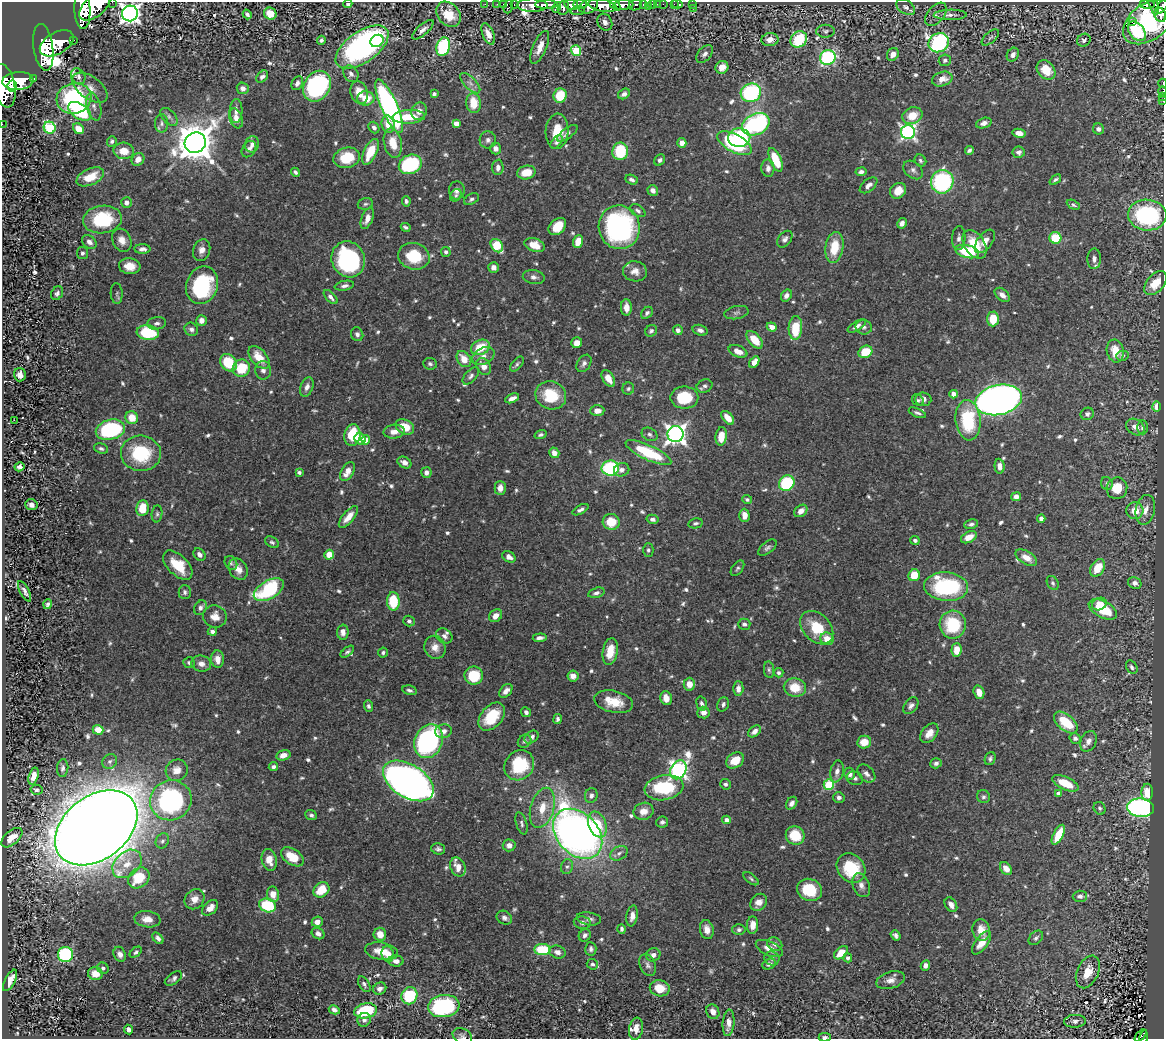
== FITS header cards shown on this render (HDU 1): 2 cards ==
NAXIS1  =                 1162
NAXIS2  =                 1037

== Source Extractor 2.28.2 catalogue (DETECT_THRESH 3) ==
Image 1162 x 1037 px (HDU 1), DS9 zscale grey, 1 PNG px = 1 image px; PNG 1166 x 1041 px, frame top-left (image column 1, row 1037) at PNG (2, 2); each listed source drawn as its Kron ellipse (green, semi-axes under 4 px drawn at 4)
Background 0.449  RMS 0.01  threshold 0.0307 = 3 sigma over >= 5 px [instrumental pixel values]
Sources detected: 759; of the 759, the 500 brightest by FLUX_AUTO listed and drawn (259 fainter detections omitted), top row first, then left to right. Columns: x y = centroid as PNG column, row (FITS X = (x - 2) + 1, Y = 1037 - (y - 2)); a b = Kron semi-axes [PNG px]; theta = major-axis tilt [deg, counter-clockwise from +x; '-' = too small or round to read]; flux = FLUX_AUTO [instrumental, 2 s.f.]
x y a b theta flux
112 2 2 2 - 15
348 4 4 4 - 1.6
485 4 2 2 - 3.2
497 4 2 2 - 4
503 4 2 2 - 4.3
514 4 3 2 - 11
580 4 7 3 0 120
643 4 3 3 - 48
653 4 3 3 - 17
657 4 2 2 - 2.7
663 4 2 2 - 3.8
674 4 2 2 - 2.9
677 4 5 3 - 4.3
692 4 2 2 - 3.3
532 5 15 6 0 490
547 5 11 4 1 390
571 5 7 5 -13 180
615 5 6 4 -47 220
623 5 10 5 2 360
635 5 7 5 24 85
1147 5 8 3 2 59
95 6 18 10 40 1600
589 6 10 7 23 330
602 6 14 6 -10 800
648 6 2 2 - 3.9
1154 6 9 4 -67 87
1162 6 8 4 57 150
508 7 7 4 72 31
556 7 5 3 - 42
906 7 10 6 -34 2.6
563 8 7 5 75 110
693 8 3 2 - 2.2
82 10 19 8 -88 1400
578 11 7 3 8 70
130 13 8 7 - 410
247 14 5 3 - 2
270 14 6 6 - 11
449 14 14 10 -48 17
936 14 13 8 51 3.2
950 15 16 5 1 3.5
1160 15 7 5 -69 220
605 22 9 7 -62 3.3
1132 22 2 2 - 1000
1148 22 28 18 37 180
423 30 13 5 41 3
826 31 9 6 0 2.1
1137 31 11 7 -50 41
488 34 11 5 -67 5.5
990 37 10 5 41 1.6
799 39 9 7 38 36
73 40 3 3 - 33
321 40 4 4 - 2
770 40 8 6 9 5.5
1084 40 7 6 - 2.2
377 41 7 5 37 15
57 43 18 10 30 1900
939 43 10 9 - 130
43 47 23 9 -82 2000
362 47 30 15 36 200
443 47 9 6 75 71
540 47 17 7 67 7.9
576 51 5 5 - 39
705 54 10 6 49 3
893 54 7 5 58 5.4
1013 55 7 5 58 2.8
828 58 8 7 - 110
945 60 6 5 - 2
722 67 6 6 - 6.7
1046 70 11 8 -47 15
351 74 9 7 -58 2.7
78 76 8 7 - 2.9
262 77 7 5 47 2.3
34 78 3 3 - 53
942 79 10 7 18 6.7
18 81 15 9 4 2000
297 83 7 5 64 2.6
470 83 13 6 -46 3.7
1163 83 5 2 - 43
4 86 22 10 -79 2400
12 86 5 4 - 490
317 86 16 13 59 130
90 88 20 11 -36 7.6
243 88 6 5 - 3.1
1163 91 5 2 - 13
359 93 12 8 -71 8.4
751 93 10 9 - 93
434 94 4 3 - 1.8
624 94 6 5 - 3
560 96 7 6 - 22
1163 97 3 2 - 6.7
74 98 18 15 16 89
366 98 8 7 - 11
1163 100 3 2 - 6.7
474 103 10 7 -84 17
389 106 29 8 -66 210
94 107 14 7 -75 4
80 111 13 7 -33 52
236 111 12 6 88 3.9
419 111 9 7 60 4.7
912 116 10 8 25 12
169 117 10 6 -47 2.4
409 117 16 7 3 17
236 118 10 6 -72 5.7
161 123 9 6 -90 2
456 123 4 4 - 5.2
984 123 8 5 18 3.6
2 124 2 2 - 3.9
388 124 9 6 -76 9.1
756 124 14 10 25 130
50 128 6 5 - 68
374 128 6 5 - 2.5
78 129 6 5 - 8.8
1098 129 6 5 - 2.5
557 131 18 11 86 14
908 132 7 7 - 200
567 133 12 5 36 2.9
1019 133 6 4 -12 5.5
739 138 11 9 2 73
488 140 8 8 - 2.8
112 141 5 5 - 1.7
556 142 8 4 49 1.7
195 143 11 10 - 2000
393 143 15 9 -78 13
682 143 5 4 - 4.8
734 143 19 9 -29 65
252 144 8 7 - 3.5
496 148 6 5 - 3
249 149 9 6 55 3.2
969 150 4 3 - 2
124 151 10 8 -4 9.8
620 151 9 8 - 30
370 152 14 6 65 17
1019 152 6 5 - 2.7
347 158 13 10 14 24
138 159 7 6 - 6
660 160 6 5 - 1.9
776 160 12 5 -66 22
920 161 6 5 - 1.7
410 164 12 9 24 67
498 167 8 5 87 3.8
768 168 8 6 -86 3.4
913 170 11 8 -41 3.1
295 172 4 3 - 1.5
526 172 9 6 14 12
861 172 5 4 - 2.6
90 177 15 8 24 16
632 180 6 4 -23 2.2
1055 180 6 3 39 1.8
942 182 12 11 - 90
868 185 10 6 39 3.4
457 190 9 8 - 3.4
653 190 5 5 - 3.2
898 191 8 7 - 9.9
456 195 7 5 59 1.5
471 199 8 5 30 1.9
406 201 5 4 - 1.6
126 202 5 5 - 3.2
365 204 8 5 15 1.7
1073 205 7 4 -28 1.5
638 211 8 5 -34 2.1
1147 215 19 15 -5 97
367 218 11 5 68 6
102 220 19 14 6 44
902 223 5 4 - 3.5
406 227 5 3 - 1.7
557 227 10 7 44 15
619 227 22 20 -76 140
959 238 12 6 88 2.9
1055 238 6 6 - 24
785 239 9 6 52 2.9
122 240 12 9 -63 6.2
985 241 13 7 53 5.9
89 242 8 6 -39 3.9
578 242 6 5 - 12
974 244 16 10 -57 20
535 245 10 6 -20 9.4
497 246 7 5 -52 29
834 247 15 9 81 18
142 249 8 4 0 2.8
202 250 11 8 69 4.9
446 252 5 4 - 2
967 252 12 6 -14 30
82 253 6 5 - 2.1
414 256 16 13 -15 26
348 259 18 16 -63 100
1094 259 10 6 87 3.5
130 266 10 8 -4 8.9
494 267 5 5 - 3.2
635 271 12 10 -9 5.6
534 277 11 7 -10 3.3
1155 283 14 8 49 14
202 285 19 16 71 65
344 286 10 4 10 2.5
57 293 7 5 56 2.3
117 293 10 6 -87 1.6
786 295 6 5 - 2.9
1002 295 9 5 -41 4.2
331 297 9 4 -46 2.6
626 307 8 5 -87 5.8
647 313 7 5 46 2
736 313 12 6 12 2.3
993 319 7 6 - 17
201 321 5 5 - 4.2
157 323 9 6 7 2.4
857 326 10 4 32 3.1
772 327 5 4 - 5.5
864 327 8 7 - 2.4
795 328 12 7 87 26
191 329 7 6 - 2.4
678 330 5 5 - 2.5
700 330 8 5 -18 2.5
651 331 6 5 - 1.8
148 333 11 7 -8 38
357 334 7 6 - 2.2
755 340 10 6 -49 15
577 343 5 5 - 5.1
480 347 10 7 25 18
738 351 10 5 -22 6.4
1115 351 11 8 -79 12
865 352 7 6 - 19
483 356 12 8 29 4.6
1122 356 6 5 - 1.5
259 357 13 7 -50 13
464 359 9 6 -54 9.9
754 362 6 4 56 4.7
229 363 9 7 -53 26
584 363 9 6 57 2.6
430 364 7 5 -7 1.7
517 364 9 5 52 1.6
484 366 9 6 -58 6.3
241 368 9 8 - 26
263 370 9 8 - 3.7
20 375 7 6 - 4.3
471 376 10 5 48 2.3
608 379 9 5 -59 8.2
705 386 8 6 22 2.1
307 387 10 6 71 3.8
628 389 6 6 - 1.5
954 394 4 4 - 7.8
551 395 16 14 -22 26
512 398 7 4 23 3.9
684 398 14 11 0 27
923 399 8 7 - 3.4
918 400 6 5 - 1.6
999 400 23 15 12 680
1156 407 5 4 - 5.6
597 411 7 5 3 5.2
917 413 9 4 -24 2
1087 414 7 6 - 2.2
132 418 6 6 - 13
728 418 8 5 -49 7.7
14 420 2 2 - 25
968 420 20 12 -84 45
405 427 10 7 -26 15
1135 427 10 7 -34 4.9
1142 427 7 5 -86 2.2
110 430 15 10 14 81
394 432 10 7 4 5.1
650 434 8 6 -30 2.2
675 434 8 8 - 380
352 435 11 8 82 27
541 435 6 4 18 1.7
721 436 9 5 82 13
360 439 6 5 - 12
366 440 5 4 - 6.8
101 448 7 5 -19 1.8
141 453 20 17 -5 44
554 453 5 5 - 5
648 453 25 7 -25 42
404 462 7 5 -29 4
1000 466 7 5 -86 4.2
19 467 5 4 - 2.8
610 468 9 7 7 71
622 470 8 6 18 3.2
299 472 4 3 - 1.6
348 472 10 6 59 7.4
426 473 5 5 - 3.7
787 483 8 7 - 59
1107 483 6 5 - 1.6
500 488 7 5 -89 5.2
1117 488 11 10 - 14
1016 497 5 4 - 3.3
747 500 5 4 - 1.7
31 505 6 5 - 4.4
142 508 8 6 81 16
580 510 9 4 29 2.3
1145 510 15 9 78 6.1
801 511 7 5 41 4.8
1135 511 8 8 - 9.4
157 514 8 5 83 1.6
744 515 6 5 - 5.4
348 517 13 5 50 6.9
652 519 6 4 -13 2.1
1041 519 4 4 - 3.2
611 522 8 8 - 16
696 523 7 5 12 1.7
971 524 7 5 11 2.2
969 537 8 5 29 9.1
915 540 5 4 - 1.9
272 542 7 5 -32 1.7
767 548 11 5 38 2.1
648 550 7 5 -90 1.6
199 554 7 5 -49 3.3
329 555 5 4 - 12
509 557 7 5 -30 3.8
1026 558 12 6 -31 8.2
231 563 7 6 - 1.5
178 565 18 10 -45 20
737 568 9 5 54 1.6
1098 568 9 6 59 13
238 569 11 8 -57 6.5
914 575 6 5 - 15
1053 583 7 5 -61 1.5
1135 583 7 5 -25 3.1
946 587 22 14 -4 77
269 590 16 9 30 71
25 591 11 4 -63 2.8
185 592 7 6 - 1.9
596 593 8 5 14 2.3
393 601 9 6 -87 26
48 604 5 4 - 1.9
1099 604 8 6 25 13
201 608 8 6 59 2.6
1103 609 15 8 -28 27
215 616 12 11 - 7
495 616 7 5 43 5.5
409 621 6 5 - 1.7
744 624 6 5 - 2.1
953 625 14 13 - 39
817 628 19 13 -46 24
212 631 4 4 - 2.2
343 632 7 5 89 3.7
444 636 9 7 -34 2.7
540 638 7 3 5 2.8
827 639 7 6 - 9.4
435 647 12 10 -67 6.2
956 650 7 5 87 9.9
610 651 14 7 80 12
347 652 8 4 38 1.7
383 653 5 5 - 1.7
218 659 9 6 -86 6.6
189 663 6 5 - 1.6
201 664 10 8 -13 4.7
1132 667 7 5 -59 1.9
769 670 8 5 -82 1.5
778 673 5 4 - 1.5
474 675 9 9 - 27
573 676 5 5 - 5.2
689 684 6 6 - 6.6
795 687 11 9 -11 16
738 689 7 5 88 4.3
409 690 7 4 -14 1.9
506 691 8 5 50 3.9
979 692 7 5 -72 7.2
666 698 7 5 -74 7.4
614 702 20 11 -12 16
702 704 7 5 -74 2.3
723 704 7 5 68 2
368 706 6 4 -68 1.7
911 706 9 6 50 2.7
526 712 5 4 - 2.4
703 712 6 6 - 4.8
492 717 16 10 50 24
557 719 5 4 - 1.7
1066 723 14 8 -40 27
98 730 5 4 - 11
443 731 8 6 11 3.4
755 731 7 5 42 3.9
929 733 11 7 50 7.1
532 737 8 5 38 2.7
1075 738 5 5 - 2.5
428 741 17 13 67 160
525 741 7 6 - 1.9
1088 741 11 7 64 4.2
864 742 7 6 - 9.6
283 755 7 5 15 5.5
990 758 7 5 68 1.7
735 760 10 7 34 12
110 761 8 7 - 2.1
936 763 6 5 - 2.1
519 765 16 14 47 36
273 767 4 4 - 2.1
63 768 9 5 85 2.3
177 770 11 10 - 7.3
678 770 10 7 59 250
837 771 11 6 79 4
866 773 10 7 -45 3.4
850 774 6 5 - 3.1
33 776 9 5 73 6.3
855 778 8 6 -19 2.4
408 781 28 16 -32 690
1065 783 14 6 -25 16
725 784 5 5 - 1.9
829 784 5 5 - 49
664 788 19 12 9 43
36 790 6 5 - 1.6
1147 792 8 6 88 10
1059 793 4 4 - 4.4
591 796 7 6 - 2.7
983 797 7 6 - 1.9
839 798 6 5 - 2.8
171 800 21 20 - 130
792 803 7 5 57 3.1
542 808 21 11 73 14
1100 808 6 5 - 1.7
1141 808 13 9 -5 190
644 811 10 8 18 6.5
311 815 6 5 - 1.9
726 820 4 4 - 3.9
662 822 6 5 - 2
522 823 11 5 -74 2.2
597 825 13 8 -69 20
96 828 46 31 37 3400
578 834 28 20 -47 580
1058 835 11 5 63 17
795 836 9 9 - 19
12 838 12 7 40 8.9
162 841 8 6 60 2.2
509 845 6 6 - 4.1
438 849 7 5 -14 2
619 853 9 6 29 2.9
292 857 12 7 -33 16
269 860 11 7 -76 8.3
127 864 16 12 43 12
458 867 10 7 -65 6.3
567 867 7 6 - 1.9
851 868 16 13 -53 37
1006 869 7 5 -49 5.8
139 878 12 9 42 24
751 879 9 4 -38 1.5
861 885 12 8 -69 4.7
321 890 9 7 40 17
809 890 13 11 -22 30
273 894 8 6 -83 7
1080 896 7 5 2 2.9
194 899 11 9 48 6.9
759 902 9 7 47 5.9
268 905 9 6 -18 44
951 905 8 5 -57 4.4
210 908 9 6 43 5.4
632 916 10 5 81 4.7
504 918 8 6 -33 3
147 919 13 8 -8 6.9
589 919 12 6 -10 3.3
317 922 5 5 - 5.3
582 923 8 6 -11 2.6
753 925 9 5 87 7.2
622 929 5 4 - 2.1
707 930 9 6 -79 5.6
739 930 6 5 - 1.8
981 930 11 8 -78 8.8
318 933 7 5 -33 3.2
380 934 6 6 - 9.5
585 935 6 5 - 2.4
896 935 5 4 - 2.1
158 938 6 4 -50 2.4
1036 938 8 6 45 2
981 943 13 6 54 9.2
775 944 8 6 -29 2.8
769 948 14 7 -24 7.1
591 949 7 5 -84 2.1
542 950 8 5 -3 32
382 951 16 8 -10 11
136 952 7 4 38 1.6
557 952 8 6 -18 3.8
841 953 8 5 43 11
120 954 8 6 -67 3.9
388 954 8 6 -73 7.2
65 955 7 7 - 67
653 955 7 6 - 3.1
772 958 7 7 - 2.7
848 958 4 4 - 2
396 961 7 5 -2 4.1
592 964 6 5 - 1.7
769 964 7 5 25 2.5
648 965 11 7 -66 3.1
925 965 5 4 - 3.4
103 968 6 5 - 1.8
1088 972 17 10 65 13
95 974 7 6 - 8.3
173 978 10 5 34 2.4
10 980 12 5 62 6.7
890 980 15 8 16 5
364 984 9 5 -58 2
660 988 10 8 -13 14
380 989 7 6 - 3.8
409 996 8 7 - 43
444 1006 16 11 8 88
334 1010 6 4 -28 2.9
366 1011 11 7 11 41
713 1012 7 6 - 5.3
364 1020 7 6 - 2.2
1075 1021 11 6 3 3.1
729 1023 13 6 85 7
636 1029 11 7 80 6.9
129 1030 5 4 - 3.5
462 1036 10 7 -30 2.6
1141 1036 7 3 48 16
825 1037 6 3 0 1.7
1143 1037 7 3 78 18
At the frame edge (FLAGS 8, measured only in part): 15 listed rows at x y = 112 2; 348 4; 95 6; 1162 6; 82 10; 130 13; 1163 83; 4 86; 1163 91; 1163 97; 1163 100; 2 124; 462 1036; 825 1037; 1143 1037
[259 fainter detections neither listed nor drawn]